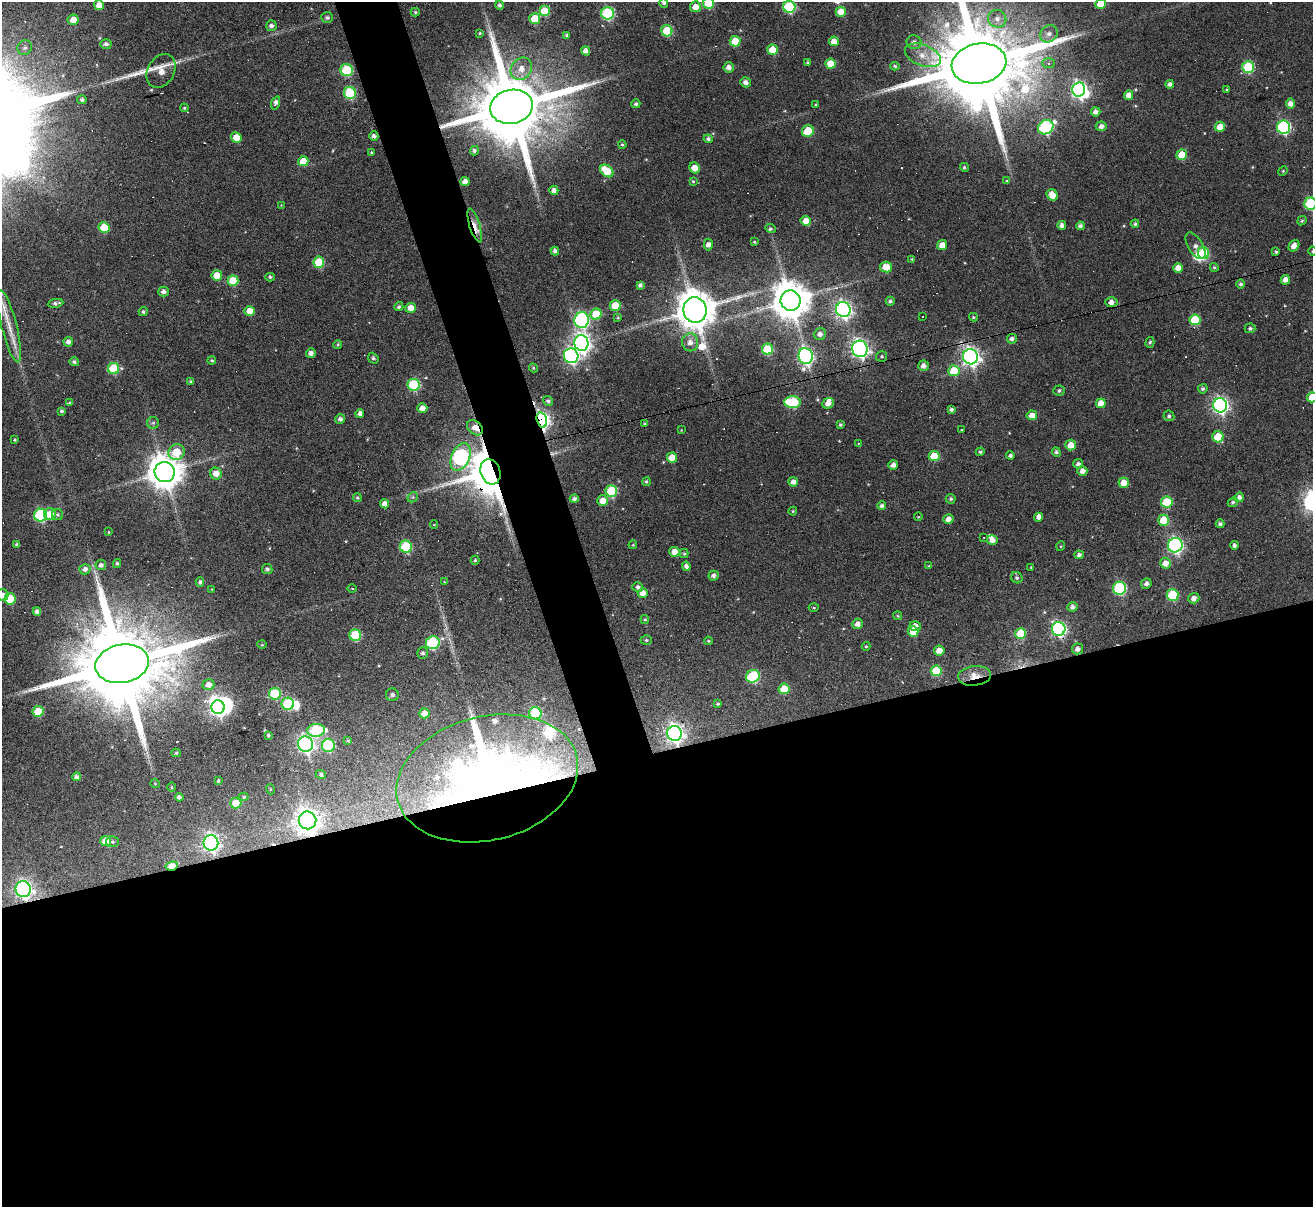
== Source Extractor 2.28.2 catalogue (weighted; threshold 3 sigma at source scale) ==
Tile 15 of 4 x 4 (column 3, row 4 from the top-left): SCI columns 2624-3934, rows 265-1469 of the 5246 x 5228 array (HDU 1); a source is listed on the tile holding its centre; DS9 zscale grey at full resolution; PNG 1315 x 1209 px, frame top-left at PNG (2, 2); each listed source drawn as its Kron ellipse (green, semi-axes under 4 px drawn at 4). Shown black and unused: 41% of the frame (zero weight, under 3 of 6 exposures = <1% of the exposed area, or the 3 px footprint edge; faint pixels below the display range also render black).
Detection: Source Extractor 2.28.2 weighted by HDU 2 'WHT'; one run over the whole footprint, this tile lists its part. Background 0.0978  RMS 0.0091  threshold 0.0373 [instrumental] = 3 sigma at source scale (4.09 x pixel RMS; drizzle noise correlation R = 1.36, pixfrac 0.8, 0.05/0.05 arcsec/px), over >= 5 px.
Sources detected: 335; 1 too faint to see at this stretch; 7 inside a brighter object's white glare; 18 cosmic-ray / hot-pixel residue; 1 long thin detection or spike segment (spike, bleed or trail) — neither listed nor drawn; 6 inside a brighter listed object's ellipse — not listed separately; the other 302 listed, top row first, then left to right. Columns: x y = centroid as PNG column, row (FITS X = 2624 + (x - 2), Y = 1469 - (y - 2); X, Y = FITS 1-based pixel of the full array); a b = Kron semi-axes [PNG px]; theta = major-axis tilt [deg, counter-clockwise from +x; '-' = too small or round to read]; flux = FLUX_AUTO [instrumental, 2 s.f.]
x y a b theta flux
664 3 5 4 - 2
708 3 5 5 - 35
1100 4 5 5 - 16
99 5 5 5 - 8
500 5 4 4 - 2.3
695 7 5 5 - 10
789 7 6 6 - 85
544 11 5 5 - 27
415 12 4 4 - 1.2
841 12 5 5 - 14
608 13 6 6 - 83
327 17 6 5 - 2.1
535 19 5 5 - 22
997 19 9 8 - 6.2
73 20 5 5 - 9.2
271 26 5 5 - 3
667 31 5 5 - 43
480 33 3 3 - 0.88
1049 34 9 8 - 5.1
566 35 4 4 - 1.8
735 41 5 5 - 20
834 41 5 5 - 8.7
914 42 7 6 - 3.7
106 44 6 5 - 2.9
25 48 7 7 - 2.7
772 50 5 5 - 16
586 51 5 4 - 4.6
923 55 19 10 -21 11
808 63 3 3 - 1.8
1048 63 6 5 - 2.6
831 64 5 5 - 17
979 64 27 20 10 23000
895 66 5 4 - 1.3
729 67 5 5 - 4.9
1248 67 6 6 - 62
521 69 12 10 50 10
347 70 6 6 - 50
161 71 18 13 60 12
746 82 5 5 - 3.6
1170 84 4 4 - 3.2
1079 89 7 6 - 320
1227 90 3 3 - 0.98
350 93 6 6 - 59
1129 95 5 4 - 6.4
82 100 5 4 - 2.4
276 103 7 4 71 4.4
1291 103 5 5 - 5.6
636 104 4 4 - 1.8
815 105 4 3 - 0.81
511 107 21 17 12 14000
184 108 4 4 - 0.92
1096 112 5 4 - 4.2
1101 126 5 5 - 4.2
1046 127 8 7 - 120
1220 127 5 5 - 13
1283 127 6 6 - 140
808 131 6 5 - 28
374 136 4 4 - 2.9
236 137 5 5 - 15
708 139 4 4 - 2.4
622 145 4 3 - 1.1
474 151 5 4 - 2.1
372 152 3 3 - 1.1
1182 155 5 5 - 22
303 161 5 5 - 14
964 167 4 4 - 1.4
695 168 6 5 - 11
607 171 7 5 -42 27
1283 171 5 4 - 0.95
465 181 4 4 - 5.8
1007 181 4 4 - 1.2
693 182 4 3 - 1.3
554 190 5 4 - 4.3
1052 195 6 5 - 12
1310 204 6 6 - 74
281 205 4 4 - 0.67
806 221 5 4 - 9.4
1302 221 5 4 - 1.2
1135 224 4 4 - 1.6
475 225 18 5 -72 8.4
1062 225 4 4 - 3.6
1080 226 4 4 - 2.8
104 227 5 5 - 27
770 228 5 4 - 1.9
754 242 4 3 - 0.89
708 245 6 4 88 3.7
942 245 5 4 - 8.2
1196 246 15 7 -59 4.7
1294 246 6 4 52 6.7
555 251 4 4 - 2.8
1312 251 5 3 - 0.82
1276 252 4 3 - 1.2
1203 253 6 5 - 49
912 259 4 3 - 0.89
319 262 5 5 - 35
886 267 6 5 - 12
1214 267 4 4 - 1.4
1178 268 5 4 - 8.5
217 275 5 5 - 13
270 277 5 4 - 1.4
1285 280 5 4 - 5.6
233 281 5 5 - 24
1241 284 4 4 - 2
640 285 4 4 - 2.5
163 292 5 5 - 3.7
790 301 10 10 - 2600
890 301 4 4 - 2
1111 302 6 4 1 5.4
56 303 8 4 9 2.4
615 306 5 5 - 21
399 307 5 4 - 1.8
411 308 5 5 - 8.3
695 310 13 11 -83 3100
843 310 7 7 - 290
250 311 5 5 - 12
143 312 4 4 - 1.6
596 314 5 5 - 25
923 316 3 2 - 0.95
973 317 4 3 - 1.4
618 318 4 3 - 0.96
582 320 8 7 - 160
1195 320 5 5 - 35
9 326 37 7 -76 17
1250 328 5 5 - 1.9
820 334 6 5 - 4.2
1012 339 5 5 - 3.3
68 342 5 4 - 3.7
690 342 9 8 - 6.5
1150 342 5 4 - 1.2
581 343 8 7 - 420
338 344 4 3 - 1.1
767 349 5 5 - 38
860 349 8 7 - 300
311 353 5 5 - 3.8
571 356 7 7 - 230
806 356 8 7 - 260
882 356 6 5 - 1.4
970 357 8 7 - 420
373 358 6 4 -49 1.9
212 361 4 4 - 1.3
74 362 5 4 - 2.4
923 366 5 5 - 4.7
113 368 5 5 - 39
533 368 5 4 - 1.2
954 371 5 5 - 26
191 381 4 3 - 1.3
414 385 6 6 - 75
1203 389 5 4 - 2
1059 390 6 5 - 1.8
1312 397 5 5 - 14
548 401 5 4 - 2.2
793 402 8 6 -4 74
69 403 4 3 - 1.2
828 403 6 5 - 5.8
1101 403 5 5 - 9.8
1220 405 7 7 - 290
422 408 5 5 - 7.4
951 409 4 3 - 2.2
62 411 3 3 - 1.6
360 414 4 4 - 3.8
1032 415 5 5 - 8.5
1169 416 5 5 - 1.9
340 419 5 5 - 3.1
542 420 8 5 -74 270
153 423 6 6 - 1.7
644 423 4 3 - 0.88
840 425 3 3 - 1.6
475 428 9 6 -39 9.2
681 430 3 3 - 0.64
961 430 3 2 - 0.56
1218 437 5 5 - 26
14 440 3 3 - 0.91
858 444 4 2 - 0.53
1071 445 5 5 - 9.9
177 452 8 7 - 26
980 452 4 4 - 1.6
1056 452 5 4 - 2
934 456 5 5 - 31
1010 456 4 4 - 2.2
460 457 15 9 66 170
672 458 5 5 - 17
1078 464 5 4 - 2.5
893 465 5 4 - 4.3
1082 471 5 5 - 5.4
165 472 10 10 - 1900
490 472 13 10 -71 3800
216 474 6 5 - 9.1
646 482 4 4 - 1.5
793 482 5 4 - 5.3
1124 483 5 5 - 12
611 491 6 5 - 59
413 497 6 4 46 1.3
1239 497 5 4 - 3.7
357 498 4 4 - 1.3
574 499 4 4 - 2.7
951 499 5 5 - 1.8
603 501 5 5 - 11
1167 502 6 5 - 33
1233 502 5 4 - 1.6
385 504 4 4 - 6.2
882 506 4 4 - 2.9
793 511 4 4 - 0.88
50 514 6 6 - 12
57 514 5 5 - 1.4
40 515 6 6 - 97
918 517 4 3 - 0.67
1039 517 4 4 - 4.2
948 519 5 5 - 5.7
1163 520 5 5 - 23
1220 524 4 3 - 2.2
434 525 4 3 - 0.63
108 532 4 2 - 0.59
984 537 3 2 - 0.5
992 540 5 4 - 5.4
17 544 4 3 - 1.9
633 545 4 4 - 0.8
1175 545 7 7 - 230
1234 545 4 3 - 2.6
1061 546 5 3 - 0.72
406 547 6 6 - 64
674 552 5 5 - 7.8
684 554 4 4 - 1.1
1079 555 4 4 - 2.8
475 560 4 4 - 1.1
117 563 4 4 - 1.4
1165 563 5 5 - 8.5
101 565 5 5 - 3.2
686 566 5 4 - 3.3
929 566 4 3 - 0.84
1031 567 3 2 - 0.74
85 569 5 5 - 4.2
267 569 5 5 - 2.2
713 576 5 5 - 3.2
1017 578 6 5 - 1.8
200 582 5 4 - 2
444 582 4 3 - 0.7
1146 584 5 5 - 3.5
638 587 5 5 - 2.4
352 588 5 3 - 0.71
1120 588 6 6 - 100
212 589 3 3 - 0.61
643 593 5 4 - 7.9
2 595 6 6 - 5.5
1173 595 6 6 - 55
1194 598 6 5 - 4.9
10 599 5 5 - 31
1072 607 5 4 - 3.6
814 608 5 3 - 0.81
37 611 4 4 - 3
898 616 4 3 - 0.8
645 619 4 4 - 1.1
857 624 5 5 - 5
915 626 5 5 - 4.7
1059 629 7 6 - 200
913 632 5 5 - 17
1021 633 5 5 - 30
355 635 6 5 - 50
646 640 5 4 - 1.4
708 641 4 3 - 1
433 643 7 6 - 85
262 645 5 3 - 0.97
866 646 4 4 - 0.89
1077 649 5 5 - 4.2
939 650 5 5 - 7.7
423 653 6 5 - 2
122 664 27 19 11 21000
936 671 5 5 - 31
753 676 7 6 - 77
974 676 16 10 6 12
208 685 6 5 - 5.9
784 689 5 5 - 19
275 694 6 6 - 49
392 695 6 6 - 2.6
288 704 6 6 - 52
718 704 3 3 - 1.1
218 707 7 6 - 330
38 711 5 5 - 26
424 713 5 5 - 9
535 713 6 6 - 67
316 730 9 6 5 68
674 733 7 7 - 430
268 735 4 3 - 1.4
348 741 4 4 - 1.3
306 744 8 7 - 290
328 745 6 6 - 73
176 753 4 4 - 1.2
321 774 5 4 - 1.9
77 777 4 4 - 3.1
487 778 92 62 14 820
218 781 3 3 - 1.2
155 784 5 3 - 0.57
171 787 5 3 - 0.94
270 789 5 3 - 0.62
179 797 4 4 - 2.8
244 797 4 4 - 1.2
236 803 5 5 - 21
308 820 9 8 - 860
106 841 5 5 - 15
112 842 6 5 - 1.8
211 843 7 7 - 330
172 866 6 4 8 20
23 889 8 7 - 320
Overlapping masked pixels (flux is a lower limit): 12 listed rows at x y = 511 107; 475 225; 542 420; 475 428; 460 457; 490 472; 974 676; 674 733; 487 778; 308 820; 172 866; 23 889
Isophote crosses this tile's border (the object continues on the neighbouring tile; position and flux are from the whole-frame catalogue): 9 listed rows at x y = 664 3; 708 3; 1100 4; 789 7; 979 64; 1310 204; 1312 251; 1312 397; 2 595